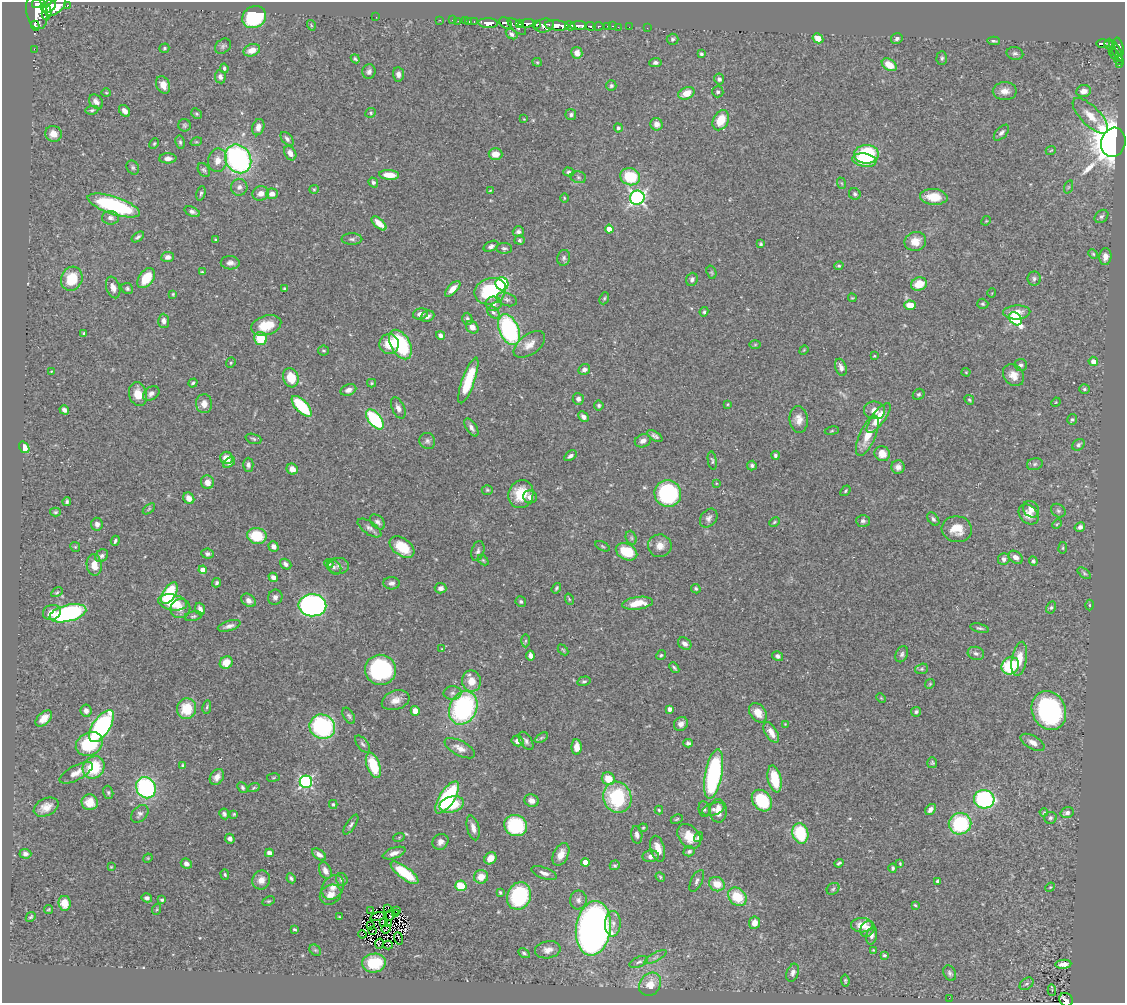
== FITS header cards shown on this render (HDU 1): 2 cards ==
NAXIS1  =                 1123
NAXIS2  =                 1001

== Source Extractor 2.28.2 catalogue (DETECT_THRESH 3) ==
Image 1123 x 1001 px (HDU 1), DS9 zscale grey, 1 PNG px = 1 image px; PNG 1127 x 1005 px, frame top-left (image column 1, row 1001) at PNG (2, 2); each listed source drawn as its Kron ellipse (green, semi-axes under 4 px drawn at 4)
Background 0.459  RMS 0.02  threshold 0.0613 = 3 sigma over >= 5 px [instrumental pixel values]
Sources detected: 490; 5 with non-positive FLUX_AUTO (blend fragments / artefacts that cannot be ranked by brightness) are neither listed nor drawn; the other 485 listed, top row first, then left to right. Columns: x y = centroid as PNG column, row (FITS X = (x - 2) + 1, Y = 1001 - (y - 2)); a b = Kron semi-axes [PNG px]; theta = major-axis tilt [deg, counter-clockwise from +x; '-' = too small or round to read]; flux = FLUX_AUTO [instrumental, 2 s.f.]
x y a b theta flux
37 4 5 3 - 280
67 5 3 3 - 35
49 6 8 5 36 850
56 7 12 6 39 1400
37 12 17 10 -79 2000
47 12 7 5 85 600
254 17 12 10 28 120
376 17 2 2 - 45
440 20 2 2 - 6.1
452 20 2 2 - 5.6
458 21 2 2 - 6.4
465 21 2 2 - 7.6
469 22 3 2 - 13
474 22 3 2 - 11
488 23 10 5 -3 690
505 23 7 5 -33 99
527 23 8 4 6 290
519 24 3 3 - 47
536 24 4 3 - 140
311 25 5 3 - 1.2
544 25 10 7 12 350
557 25 12 5 -5 1000
35 26 5 4 - 320
570 26 5 3 - 340
579 26 8 4 1 500
590 26 5 3 - 110
598 26 5 3 - 75
608 26 3 3 - 24
613 26 3 2 - 6.9
517 27 11 5 -40 150
618 27 2 2 - 6
629 27 2 2 - 4.6
647 28 2 2 - 5.5
512 34 6 4 -34 3.9
818 38 5 4 - 17
897 38 6 5 - 3.5
673 39 6 5 - 3.5
994 41 6 4 -3 2.5
1103 43 7 3 0 130
1109 45 5 3 - 86
223 46 9 6 38 3.9
1119 47 9 4 -73 200
164 48 5 4 - 2.1
34 49 2 2 - 5.5
252 50 8 6 19 14
1116 51 12 4 -60 200
1112 52 3 2 - 26
577 53 6 5 - 8.4
1015 53 8 6 -11 3.6
701 54 3 3 - 2.1
1115 54 6 3 -67 67
942 58 7 5 88 2.8
355 59 5 3 - 2.3
1119 61 5 4 - 37
537 62 5 4 - 1.5
655 63 6 4 6 3.5
889 65 8 5 -34 22
1119 65 3 2 - 10
224 68 5 3 - 2.4
369 72 7 6 - 4.6
398 74 7 5 -85 6.6
220 77 6 5 - 4.5
719 79 5 5 - 3.7
163 85 9 6 -67 12
611 86 5 5 - 2.7
1005 91 12 9 1 11
1084 91 7 6 - 11
718 92 6 5 - 2.9
106 93 4 3 - 1.2
686 93 8 5 22 18
96 102 8 6 -49 6
92 110 6 4 10 2.3
125 111 6 5 - 6.7
371 113 5 4 - 1.9
196 114 6 4 -44 2.1
571 115 5 5 - 3.5
1090 116 23 9 -45 21
524 119 4 3 - 1
721 120 10 7 62 31
656 124 6 6 - 8.4
184 125 6 6 - 2.5
258 127 8 6 74 7.4
618 128 4 4 - 2.5
1001 133 9 5 47 5
53 134 8 8 - 13
287 139 8 5 -48 4.2
180 142 7 4 -80 2.5
196 142 6 3 17 1.5
1113 142 15 12 75 2700
154 144 5 3 - 1.5
1051 150 5 3 - 1.3
290 153 8 5 -58 8.5
496 154 7 5 -3 15
866 154 12 9 1 98
168 158 8 5 1 6.6
238 159 15 12 -58 270
218 160 12 9 82 13
864 160 12 6 -9 45
133 168 7 6 - 2.8
204 170 7 5 -59 2.9
569 172 5 4 - 3.3
389 175 10 5 -5 18
578 177 8 6 -17 2.9
630 177 10 8 -17 56
373 182 5 4 - 3.8
841 183 6 3 -69 1.6
239 187 8 8 - 6.2
1068 187 7 4 71 2.1
314 189 5 4 - 1.6
490 191 4 2 - 0.91
201 193 7 4 76 2.6
261 193 8 7 - 9.4
272 194 6 5 - 7.7
855 194 6 5 - 3
934 197 14 8 -4 30
564 198 5 3 - 1.3
637 198 7 7 - 350
114 205 27 8 -18 150
192 212 8 4 -20 4.4
1101 216 7 6 - 3.4
110 218 8 7 - 6.4
986 221 5 4 - 1.5
379 223 9 4 -44 11
609 229 4 4 - 16
518 232 5 5 - 4.4
138 237 7 4 37 2.9
352 239 10 5 0 3.6
216 240 4 3 - 1.4
519 240 5 4 - 2.6
915 241 11 9 18 16
761 244 4 3 - 2
491 246 8 5 27 4
504 248 8 5 -1 3
1093 254 5 4 - 1.6
1105 256 8 6 84 9.4
168 257 6 5 - 6.1
564 258 8 6 77 3.6
230 263 9 6 -2 6.2
839 266 5 3 - 1.9
202 272 4 4 - 1.5
711 272 7 4 -71 2
146 278 11 7 54 35
72 279 12 10 64 41
692 279 7 5 70 4.1
1034 279 7 6 - 3.4
502 284 6 6 - 120
919 284 8 6 20 27
113 287 11 6 -72 8.4
127 289 6 5 - 2.8
284 289 3 3 - 1.6
453 289 10 4 45 12
490 291 16 13 20 95
992 293 5 3 - 1.1
173 294 4 4 - 1.6
604 298 6 4 68 2
852 298 4 3 - 1.3
507 299 10 6 -18 4.8
493 304 8 7 - 6.4
983 304 5 5 - 2.3
910 305 5 4 - 22
493 312 7 5 -42 2.9
704 312 5 4 - 2.3
1017 312 13 7 3 18
420 314 8 5 15 8.2
427 316 7 5 23 5.6
467 319 6 5 - 3.4
1015 319 7 5 -50 160
164 321 7 5 -86 5.5
266 325 15 9 17 33
472 327 7 5 -50 8.6
509 330 16 9 -67 200
84 333 4 3 - 1.8
440 335 4 4 - 4.3
261 338 6 6 - 42
389 344 10 9 - 25
400 344 16 9 -61 110
529 344 18 10 36 14
755 345 6 4 1 1.6
324 350 5 5 - 2.4
804 350 5 4 - 1.3
874 356 4 4 - 1.1
1093 361 5 4 - 9.9
231 363 5 4 - 1.9
1021 365 6 6 - 3.5
841 367 9 5 -72 6.4
584 369 6 5 - 5.1
51 371 4 3 - 1.2
966 372 4 4 - 1.2
1013 375 12 9 -50 13
291 378 10 7 -72 29
468 380 24 6 70 60
193 383 5 3 - 2.3
372 383 4 4 - 1.7
1084 389 5 4 - 2.1
348 390 8 5 20 5.9
151 393 9 6 35 5.8
138 394 12 9 -75 20
919 394 6 5 - 2.6
578 399 6 5 - 4.8
969 400 5 4 - 1.8
1056 402 5 4 - 1.2
204 404 9 8 - 11
728 404 4 3 - 1.3
599 405 5 5 - 2.6
302 406 13 6 -47 91
398 408 11 6 -64 6.2
64 410 5 4 - 5
874 410 10 9 - 11
583 417 6 4 -45 5.7
879 418 18 6 53 30
375 419 12 6 -51 110
799 419 13 9 -84 12
1072 419 5 4 - 2.3
471 428 10 5 -57 5.7
832 431 7 3 9 1.7
655 436 9 4 -33 4.3
867 436 21 8 66 24
253 439 8 4 -19 2.5
427 441 8 7 - 4.3
643 441 8 6 23 5.9
1078 445 7 5 38 3.7
24 447 6 4 -55 17
882 454 8 7 - 14
775 455 4 3 - 2.7
570 456 7 4 36 4.2
226 458 6 6 - 18
712 461 9 4 -81 2.3
229 463 6 4 35 3.9
1035 464 8 6 17 3.4
248 465 7 5 90 4.3
752 466 5 5 - 3.2
898 467 7 6 - 6.5
292 469 6 5 - 11
207 482 7 6 - 10
716 483 3 2 - 0.97
487 490 5 4 - 1.9
845 491 6 4 51 2
668 493 13 13 - 170
521 494 14 12 71 37
530 497 7 6 - 6
189 498 6 5 - 11
67 502 4 3 - 2.4
149 509 7 3 38 2.1
1031 509 9 7 -47 7.8
1058 511 8 6 -38 3.1
55 512 5 4 - 2.2
1029 514 11 8 -46 12
709 518 10 7 52 6.1
933 519 7 5 -51 3.5
863 521 7 6 - 3.7
377 522 9 6 -43 4.6
774 522 5 3 - 1.6
97 524 6 6 - 5.9
1057 524 5 3 - 1.3
1080 527 5 4 - 4.1
369 528 14 6 -35 6.1
957 529 15 13 -8 21
257 536 9 8 - 47
631 538 7 5 -70 2.7
115 541 5 3 - 2.7
274 546 5 5 - 6.6
602 546 8 4 -28 2.1
660 546 12 11 - 14
75 547 5 4 - 1.6
402 547 14 8 -35 37
1063 548 6 3 83 1.5
478 551 10 6 73 4.5
627 552 11 8 -26 44
208 554 6 5 - 3.5
102 556 7 6 - 3.8
1016 557 8 5 -38 6.9
1004 559 6 6 - 4.7
483 560 6 4 -44 1.7
1033 561 4 4 - 2.5
286 564 6 4 -38 4.5
329 564 5 4 - 2
94 565 11 7 -82 16
339 566 10 8 0 6.5
334 567 8 6 -50 4
203 570 4 4 - 17
1084 573 8 4 -36 2.3
273 577 5 4 - 5.9
217 583 5 4 - 2.3
392 583 8 6 -4 5.4
440 588 6 5 - 5.3
556 588 5 3 - 2.1
696 589 5 4 - 2.5
57 592 6 4 29 1.9
169 593 12 6 59 90
275 597 7 7 - 5.4
569 599 6 3 -72 1.6
249 600 8 6 -38 7.1
521 601 5 5 - 2.7
172 602 14 8 -10 39
637 603 15 6 8 28
312 605 14 11 -2 380
1089 605 5 3 - 1.3
1051 607 6 4 63 2.5
180 609 10 9 - 11
200 609 6 4 -70 6.5
52 612 9 7 19 13
68 613 19 8 13 240
193 616 9 4 11 2.6
229 626 12 5 17 6
980 628 9 3 -13 2.8
525 641 6 4 -90 2.1
685 644 7 5 -37 5.7
442 649 4 2 - 0.95
563 650 6 3 -45 1.6
976 653 8 6 -17 4.8
902 654 8 6 64 3.7
530 655 5 4 - 5.5
661 655 5 4 - 1.9
778 656 6 4 -32 3.6
1019 659 17 7 81 23
226 663 7 6 - 17
1010 666 9 8 - 70
674 668 6 3 -50 2.4
922 669 6 5 - 2.4
380 670 15 15 - 160
471 681 10 9 - 18
584 681 6 4 16 2.3
930 684 5 4 - 1.6
452 693 9 6 1 5.4
881 698 5 4 - 1.2
396 700 14 9 19 12
207 707 7 3 81 1.9
463 708 17 13 63 220
187 709 10 9 - 41
670 709 4 4 - 5.5
1049 710 20 16 -65 230
86 711 6 5 - 5.1
415 711 5 4 - 11
916 712 5 4 - 2.7
758 713 10 7 -52 15
349 716 9 5 -60 3.3
44 718 10 6 43 12
681 724 7 6 - 7
785 724 4 4 - 1.1
101 726 18 8 56 240
322 727 13 12 - 190
771 732 11 6 -58 12
541 738 7 4 30 2.5
518 741 6 5 - 7.4
526 741 10 5 -57 4.5
1033 742 13 6 -29 9.6
688 743 4 4 - 3.1
89 744 14 11 28 76
363 744 10 5 -52 3.4
577 747 8 5 -89 13
460 748 17 7 -27 11
932 763 5 5 - 2
183 765 4 3 - 1.6
373 765 13 6 -71 52
94 767 12 10 50 53
76 773 18 7 28 12
714 774 25 8 79 230
217 777 8 6 56 7.7
273 777 6 3 9 1.5
608 779 7 6 - 23
775 779 13 6 -78 43
306 782 6 6 - 230
146 788 11 9 -60 180
242 788 6 4 -48 2.5
254 788 6 4 20 1.7
108 792 7 5 -75 2.6
617 797 16 14 -70 110
447 798 18 7 56 140
984 799 10 9 - 210
532 801 7 6 - 7.9
762 801 12 9 -52 82
90 802 8 8 - 14
333 804 4 3 - 2.1
452 804 12 8 16 43
46 807 13 8 26 13
704 809 8 5 -84 3.4
713 809 11 6 16 5.8
930 809 6 4 50 6
659 810 4 4 - 1.7
718 811 11 8 -88 18
1044 812 4 3 - 1.2
1067 813 7 5 16 5.5
140 814 10 7 48 5.1
224 814 5 5 - 3.3
234 814 3 3 - 1.6
1050 818 6 6 - 3
677 819 6 3 27 1.7
960 824 11 10 - 130
351 825 11 4 56 3.9
516 826 12 10 -29 86
473 828 13 6 -75 8.7
643 828 4 3 - 1.6
800 833 10 8 -73 79
637 835 9 5 -81 5.1
689 836 14 10 -50 25
399 837 6 3 20 1.4
698 837 5 4 - 3.5
230 839 5 4 - 5.4
440 842 8 7 - 7
658 849 13 7 -77 16
689 851 6 5 - 3.5
269 853 4 4 - 10
394 853 12 5 19 8.8
25 854 6 5 - 4.3
319 854 8 5 -36 7.4
561 854 12 7 63 13
651 856 8 6 5 6.1
148 858 5 3 - 1.3
490 858 7 5 43 13
585 862 4 4 - 17
839 863 5 3 - 2.2
186 864 6 5 - 6
900 864 3 3 - 1.3
615 865 5 4 - 2.2
111 867 3 2 - 1.1
893 868 4 4 - 2.5
325 871 9 5 -65 8.2
405 873 17 6 -37 63
544 873 13 5 -20 6.8
225 875 5 4 - 2.1
481 877 7 6 - 18
660 877 5 4 - 1.6
291 878 5 4 - 2.6
342 879 6 6 - 4.4
261 880 10 8 62 10
697 881 12 5 63 4.5
938 881 4 4 - 4.4
717 884 8 7 - 21
461 886 6 5 - 39
333 887 13 10 54 12
1050 887 5 4 - 1.4
833 889 7 5 40 2.4
500 892 4 3 - 1.7
331 895 11 9 35 11
519 896 14 11 69 130
737 897 10 8 -46 40
147 898 5 4 - 4.2
162 900 4 3 - 2.1
578 900 9 8 - 5.7
269 901 6 4 25 1.9
65 903 7 6 - 20
915 905 3 3 - 1.4
388 908 3 2 - 0.4
157 909 5 3 - 1.5
48 910 4 4 - 1.6
396 910 2 2 - 2.9
371 911 3 2 - 1
396 913 3 2 - 2.1
390 915 5 2 - 0.26
31 917 5 4 - 1.9
339 917 4 3 - 1.4
378 917 7 4 16 0.62
383 923 3 2 - 1.2
389 923 3 2 - 0.41
755 923 6 5 - 12
613 924 13 7 88 8.9
371 925 4 2 - 1
862 925 11 7 -1 19
593 928 27 17 82 1000
294 929 4 3 - 1.7
386 929 5 3 - 1.8
867 929 8 6 62 8.1
372 930 4 2 - 0.84
362 934 4 2 - 1.7
872 936 9 5 76 4.8
399 938 6 2 -72 1.6
379 944 5 2 - 1.4
388 945 4 4 - 0.18
315 950 6 5 - 2.4
548 950 13 8 10 11
873 950 4 4 - 1.2
524 953 6 4 -30 2.5
884 955 4 3 - 1.9
655 957 12 4 28 4.2
639 962 10 5 22 4
374 963 12 9 7 48
1063 964 8 4 5 8.1
793 973 9 6 70 5.1
950 973 8 6 -64 3.6
845 981 6 4 -84 1.8
650 984 12 10 53 20
1027 984 8 5 38 2.8
1052 990 6 2 -86 4.5
949 998 2 2 - 4.1
1066 1000 7 6 - 110
At the frame edge (FLAGS 8, measured only in part): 1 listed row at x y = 1066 1000
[5 non-positive-flux detections neither listed nor drawn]